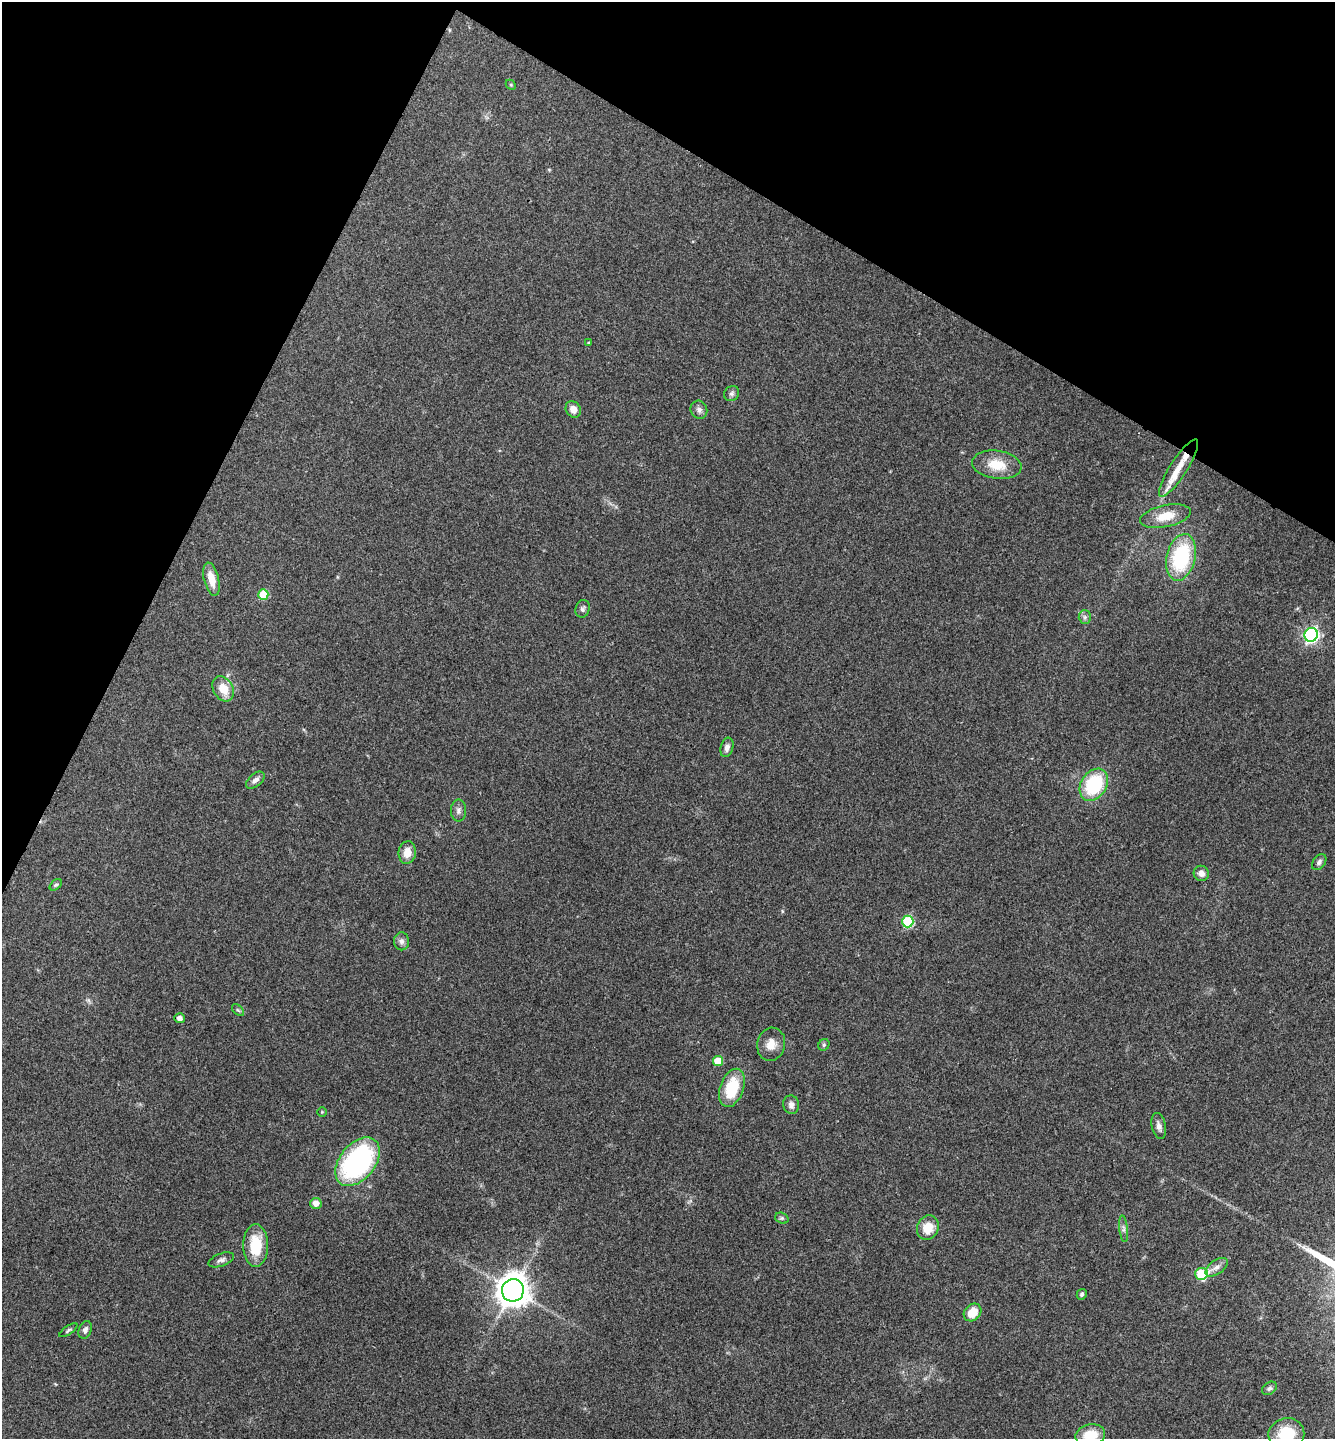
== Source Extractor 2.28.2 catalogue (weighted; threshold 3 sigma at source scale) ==
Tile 2 of 4 x 4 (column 2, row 1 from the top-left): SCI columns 1619-2951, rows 4316-5752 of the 5766 x 5758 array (HDU 1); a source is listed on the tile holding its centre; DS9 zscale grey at full resolution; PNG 1337 x 1441 px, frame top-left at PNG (2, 2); each listed source drawn as its Kron ellipse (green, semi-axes under 4 px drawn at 4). Shown black and unused: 23% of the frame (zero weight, under 3 of 4 exposures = <1% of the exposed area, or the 3 px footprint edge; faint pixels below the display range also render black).
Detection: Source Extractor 2.28.2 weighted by HDU 2 'WHT'; one run over the whole footprint, this tile lists its part. Background 0.123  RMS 0.0064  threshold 0.0289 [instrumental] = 3 sigma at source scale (4.5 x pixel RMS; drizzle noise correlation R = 1.50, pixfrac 1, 0.05/0.05 arcsec/px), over >= 5 px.
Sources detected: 52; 1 inside a brighter listed object's ellipse — not listed separately; the other 51 listed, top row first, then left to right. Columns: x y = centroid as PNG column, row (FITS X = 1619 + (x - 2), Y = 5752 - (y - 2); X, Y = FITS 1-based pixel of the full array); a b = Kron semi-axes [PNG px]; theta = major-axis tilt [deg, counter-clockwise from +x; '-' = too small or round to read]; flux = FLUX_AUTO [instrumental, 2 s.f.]
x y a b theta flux
511 85 5 4 - 0.8
589 343 4 3 - 0.74
732 393 8 7 - 1.8
573 409 9 7 -56 5
699 410 9 8 - 2.6
997 465 25 14 -8 14
1179 468 33 8 57 14
1165 516 26 11 12 12
1181 557 24 14 76 53
211 579 17 7 -76 9.7
263 595 5 5 - 23
582 609 9 7 75 1.8
1085 617 6 6 - 1.6
1311 635 7 6 - 170
223 689 13 9 -60 11
727 747 10 6 74 2.9
255 780 11 6 40 3
1094 785 17 13 57 42
458 810 11 7 90 2.6
407 853 11 8 81 7
1319 862 9 6 52 2
1201 873 8 7 - 3.7
56 885 7 4 43 1.2
908 922 6 5 - 46
402 941 9 7 -89 2.5
238 1010 7 4 -44 1.1
179 1018 5 5 - 3
771 1044 17 14 77 7.6
824 1045 6 5 - 1
718 1061 5 5 - 16
732 1088 20 11 70 26
791 1105 9 8 - 3.1
322 1112 4 4 - 0.6
1159 1126 13 7 -77 3.3
358 1162 28 17 51 120
316 1203 6 5 - 4.1
782 1218 7 5 -19 1.2
928 1228 12 10 64 12
1124 1229 13 4 -84 2.2
256 1245 21 12 -90 21
221 1260 13 6 21 2.5
1217 1267 13 7 35 3.5
1201 1274 6 6 - 36
513 1290 11 11 - 890
1082 1294 5 4 - 1.6
972 1312 10 8 45 10
68 1330 10 4 35 1.2
85 1330 9 6 70 2.6
1269 1388 8 6 37 1.5
1286 1434 18 16 9 24
1090 1435 15 11 12 15
Isophote crosses this tile's border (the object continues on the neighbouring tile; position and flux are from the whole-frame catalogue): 2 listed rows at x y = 1286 1434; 1090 1435